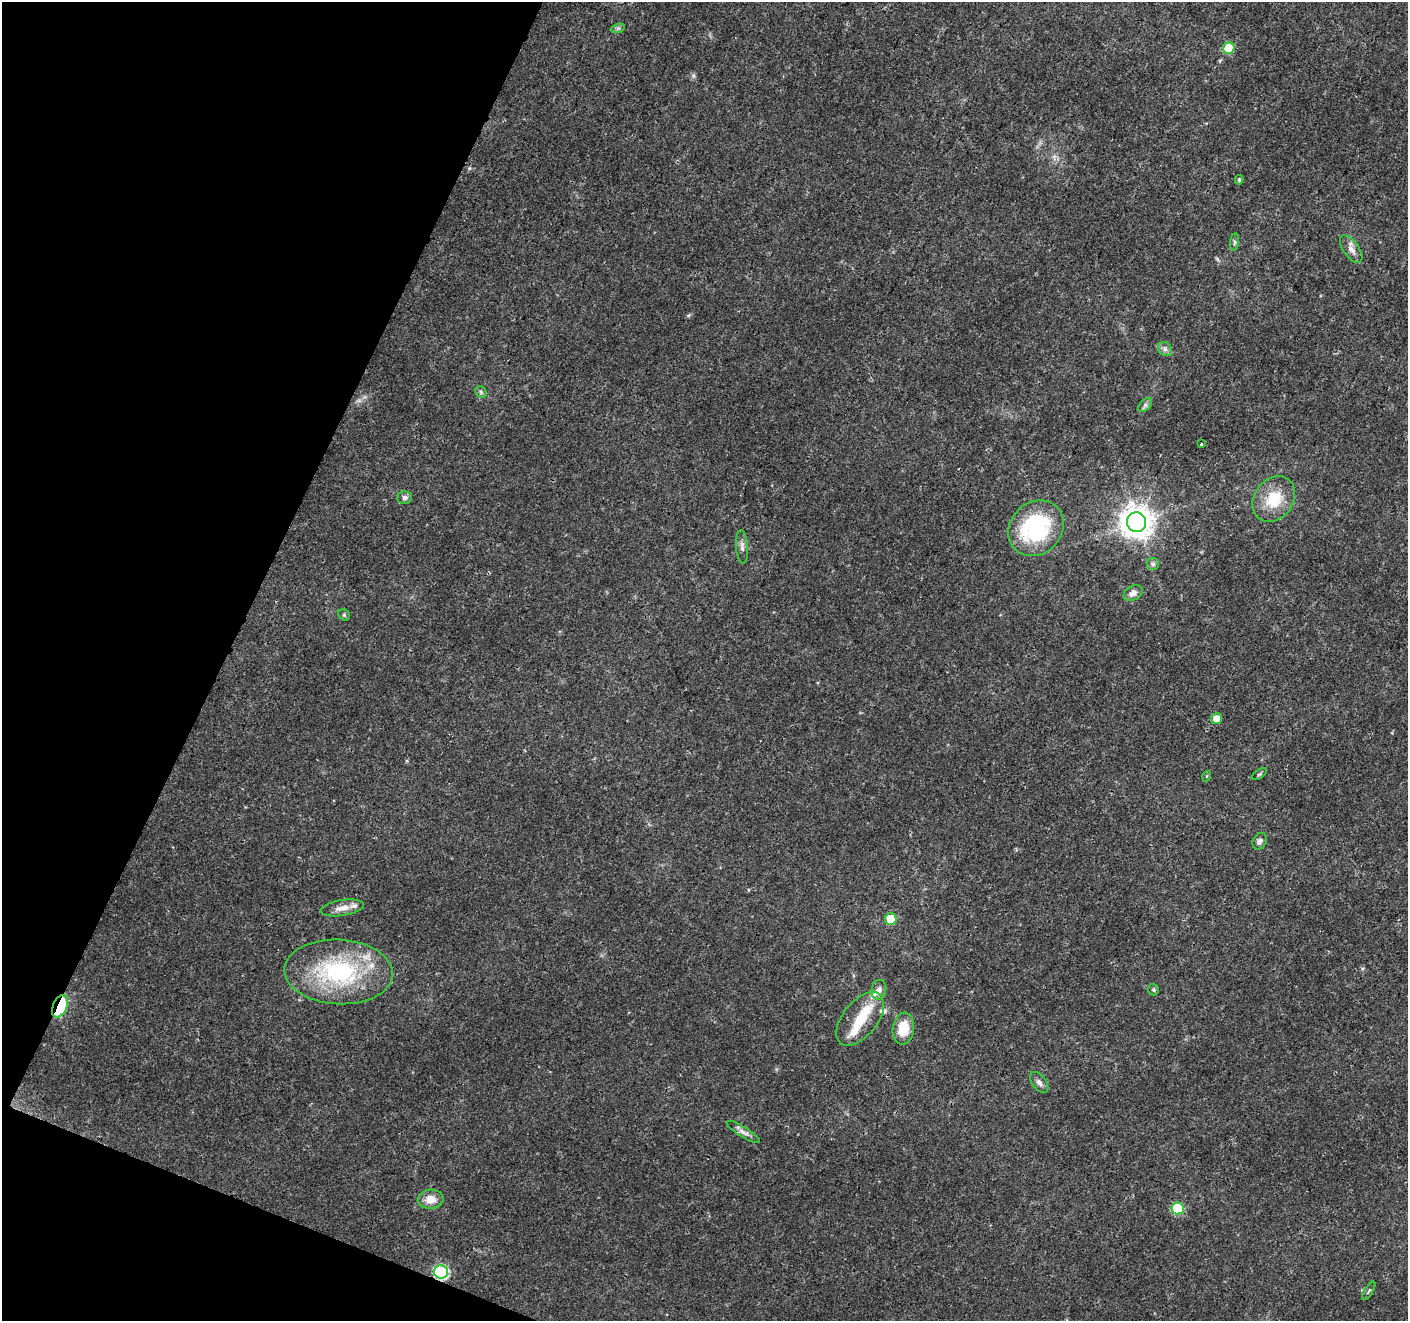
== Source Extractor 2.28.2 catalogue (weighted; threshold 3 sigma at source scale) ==
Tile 9 of 4 x 4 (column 1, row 3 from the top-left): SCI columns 10-1415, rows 1593-2911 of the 5637 x 5756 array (HDU 1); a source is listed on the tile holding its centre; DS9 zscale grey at full resolution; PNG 1410 x 1323 px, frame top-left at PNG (2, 2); each listed source drawn as its Kron ellipse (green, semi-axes under 4 px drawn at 4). Shown black and unused: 19% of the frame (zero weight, under 3 of 4 exposures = <1% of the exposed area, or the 3 px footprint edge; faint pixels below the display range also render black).
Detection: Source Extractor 2.28.2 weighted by HDU 2 'WHT'; one run over the whole footprint, this tile lists its part. Background 0.0285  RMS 0.0024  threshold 0.0107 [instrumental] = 3 sigma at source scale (4.5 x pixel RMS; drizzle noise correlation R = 1.50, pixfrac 1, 0.0396/0.0396 arcsec/px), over >= 5 px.
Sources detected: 40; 5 inside a brighter listed object's ellipse — not listed separately; the other 35 listed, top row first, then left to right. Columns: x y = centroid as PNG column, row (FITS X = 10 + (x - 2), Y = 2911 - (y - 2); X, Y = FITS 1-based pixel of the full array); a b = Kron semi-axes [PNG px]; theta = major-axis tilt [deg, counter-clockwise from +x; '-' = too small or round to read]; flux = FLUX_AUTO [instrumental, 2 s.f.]
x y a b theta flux
618 28 7 4 19 0.49
1229 48 6 5 - 7.9
1239 180 4 3 - 0.33
1234 242 9 4 82 0.48
1351 249 16 7 -54 1.6
1165 349 7 6 - 0.74
481 392 6 5 - 0.42
1145 405 8 5 45 0.67
1201 444 3 3 - 1.1
405 497 7 6 - 0.84
1274 499 24 19 54 8.1
1136 522 10 9 - 390
1036 528 30 25 44 27
742 547 17 6 -86 1
1153 564 6 6 - 0.53
1133 593 10 7 27 1.2
344 615 6 5 - 0.38
1217 719 6 5 - 2.6
1259 774 9 3 33 0.36
1207 776 5 3 - 0.21
1260 841 9 6 58 0.83
342 908 22 8 9 2.1
891 919 6 6 - 7.6
339 972 54 32 -3 30
879 990 10 7 75 1.1
1153 990 6 5 - 0.35
60 1006 12 7 66 18
860 1019 31 17 51 6.7
903 1029 16 10 82 5.5
1039 1082 12 7 -53 0.96
743 1132 19 5 -32 1.2
431 1199 13 9 4 2.7
1178 1208 6 6 - 14
441 1272 7 6 - 35
1369 1291 10 3 58 0.38
Overlapping masked pixels (flux is a lower limit): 2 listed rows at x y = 60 1006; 441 1272